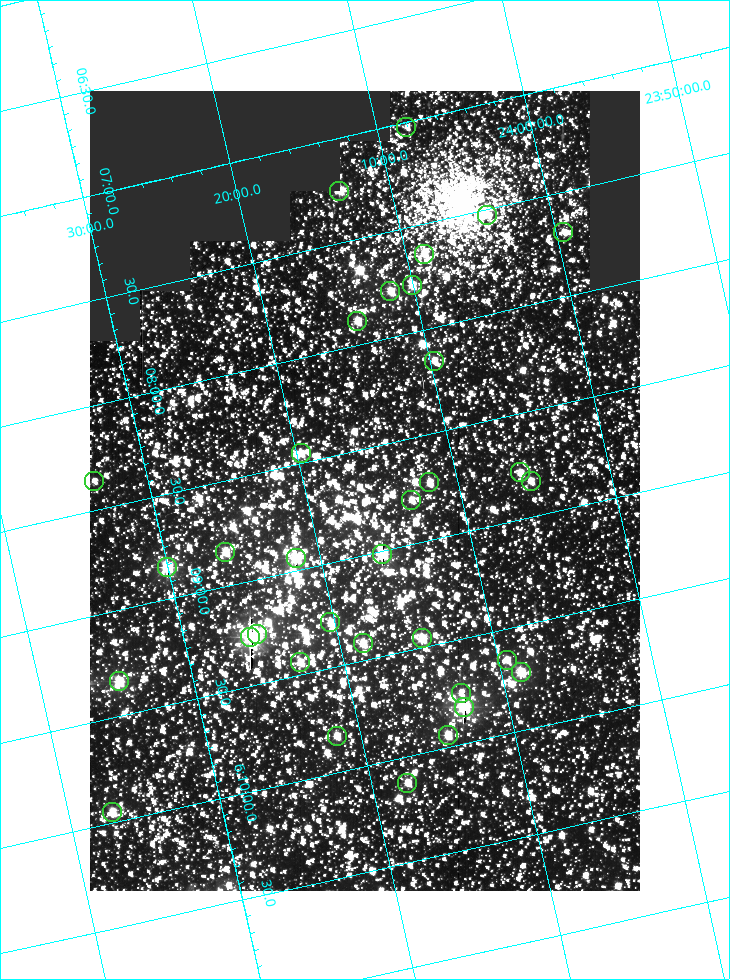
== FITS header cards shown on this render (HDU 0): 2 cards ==
NAXIS1  =                  550
NAXIS2  =                  800

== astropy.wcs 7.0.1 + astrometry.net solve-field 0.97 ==
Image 550 x 800 px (HDU 0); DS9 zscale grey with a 90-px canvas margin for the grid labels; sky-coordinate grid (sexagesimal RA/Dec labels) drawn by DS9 from the SOLVED WCS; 34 Tycho-2 reference stars matched to detected sources circled (green)
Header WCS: RA---TAN/DEC--TAN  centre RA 06:08:41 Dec +24:16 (92.17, +24.27 deg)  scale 3.97 arcsec/px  FOV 36.4' x 53.2'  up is -103 deg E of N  parity normal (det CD < 0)
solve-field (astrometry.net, Tycho-2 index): VERIFIED the header's WCS against the Tycho-2 star catalogue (verified at 3 index scales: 18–32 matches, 0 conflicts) and refined it, rather than solving blind
Solved WCS: RA---TAN-SIP/DEC--TAN-SIP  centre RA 06:08:42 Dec +24:16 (92.17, +24.27 deg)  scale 3.98 arcsec/px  FOV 36.4' x 53.0'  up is -103 deg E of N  parity normal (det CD < 0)
The solver's refit moves the header's centre by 5.2 arcsec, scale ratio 1.001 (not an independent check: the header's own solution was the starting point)
Tycho-2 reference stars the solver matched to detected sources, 34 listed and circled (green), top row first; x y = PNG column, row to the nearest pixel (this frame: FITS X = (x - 90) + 1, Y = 800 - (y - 91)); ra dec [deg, ICRS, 3 dp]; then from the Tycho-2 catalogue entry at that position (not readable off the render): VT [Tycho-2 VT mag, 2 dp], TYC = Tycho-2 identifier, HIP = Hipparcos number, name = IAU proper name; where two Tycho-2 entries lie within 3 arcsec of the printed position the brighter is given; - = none
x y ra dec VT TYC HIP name
406 127 91.756 +24.135 11.55 1864-383-1 - -
339 191 91.813 +24.222 9.50 1864-951-1 - -
487 215 91.882 +24.069 10.67 1864-1197-1 - -
563 232 91.922 +23.991 11.04 1864-773-1 - -
424 254 91.910 +24.147 9.81 1864-677-1 - -
412 285 91.945 +24.168 9.83 1864-545-1 - -
390 291 91.946 +24.193 9.49 1864-879-1 - -
357 321 91.972 +24.235 9.87 1864-607-1 - -
434 361 92.040 +24.163 9.97 1864-387-1 - -
301 453 92.113 +24.329 10.09 1877-692-1 - -
520 472 92.195 +24.097 9.91 1877-1306-1 - -
94 481 92.090 +24.558 11.22 1868-1493-1 - -
531 481 92.208 +24.088 10.02 1877-898-1 - -
429 482 92.182 +24.197 9.90 1877-42-1 - -
411 500 92.198 +24.221 10.14 1877-234-1 - -
225 552 92.210 +24.434 9.33 1881-345-1 - -
382 554 92.254 +24.266 8.73 1877-224-1 - -
296 558 92.236 +24.360 8.19 1877-300-1 29148 -
167 567 92.212 +24.501 8.67 1881-93-1 - -
330 622 92.321 +24.338 9.42 1877-884-1 - -
257 634 92.315 +24.419 9.14 1881-15-1 - -
250 637 92.316 +24.428 7.55 1881-1595-1 - -
422 638 92.364 +24.244 8.80 1877-1589-1 - -
363 643 92.355 +24.308 9.21 1877-702-1 - -
507 660 92.412 +24.157 10.23 1877-766-1 - -
300 662 92.360 +24.380 9.69 1881-496-1 - -
521 672 92.431 +24.145 8.75 1877-16-1 - -
119 681 92.334 +24.580 8.60 1881-81-1 - -
461 693 92.439 +24.215 10.07 1877-154-1 - -
464 707 92.456 +24.215 7.57 1877-1484-1 - -
448 735 92.485 +24.239 9.49 1877-1276-1 - -
337 736 92.457 +24.359 9.75 1877-1432-1 - -
407 783 92.531 +24.294 10.40 1877-334-1 - -
112 812 92.487 +24.619 9.38 1881-1542-1 - -